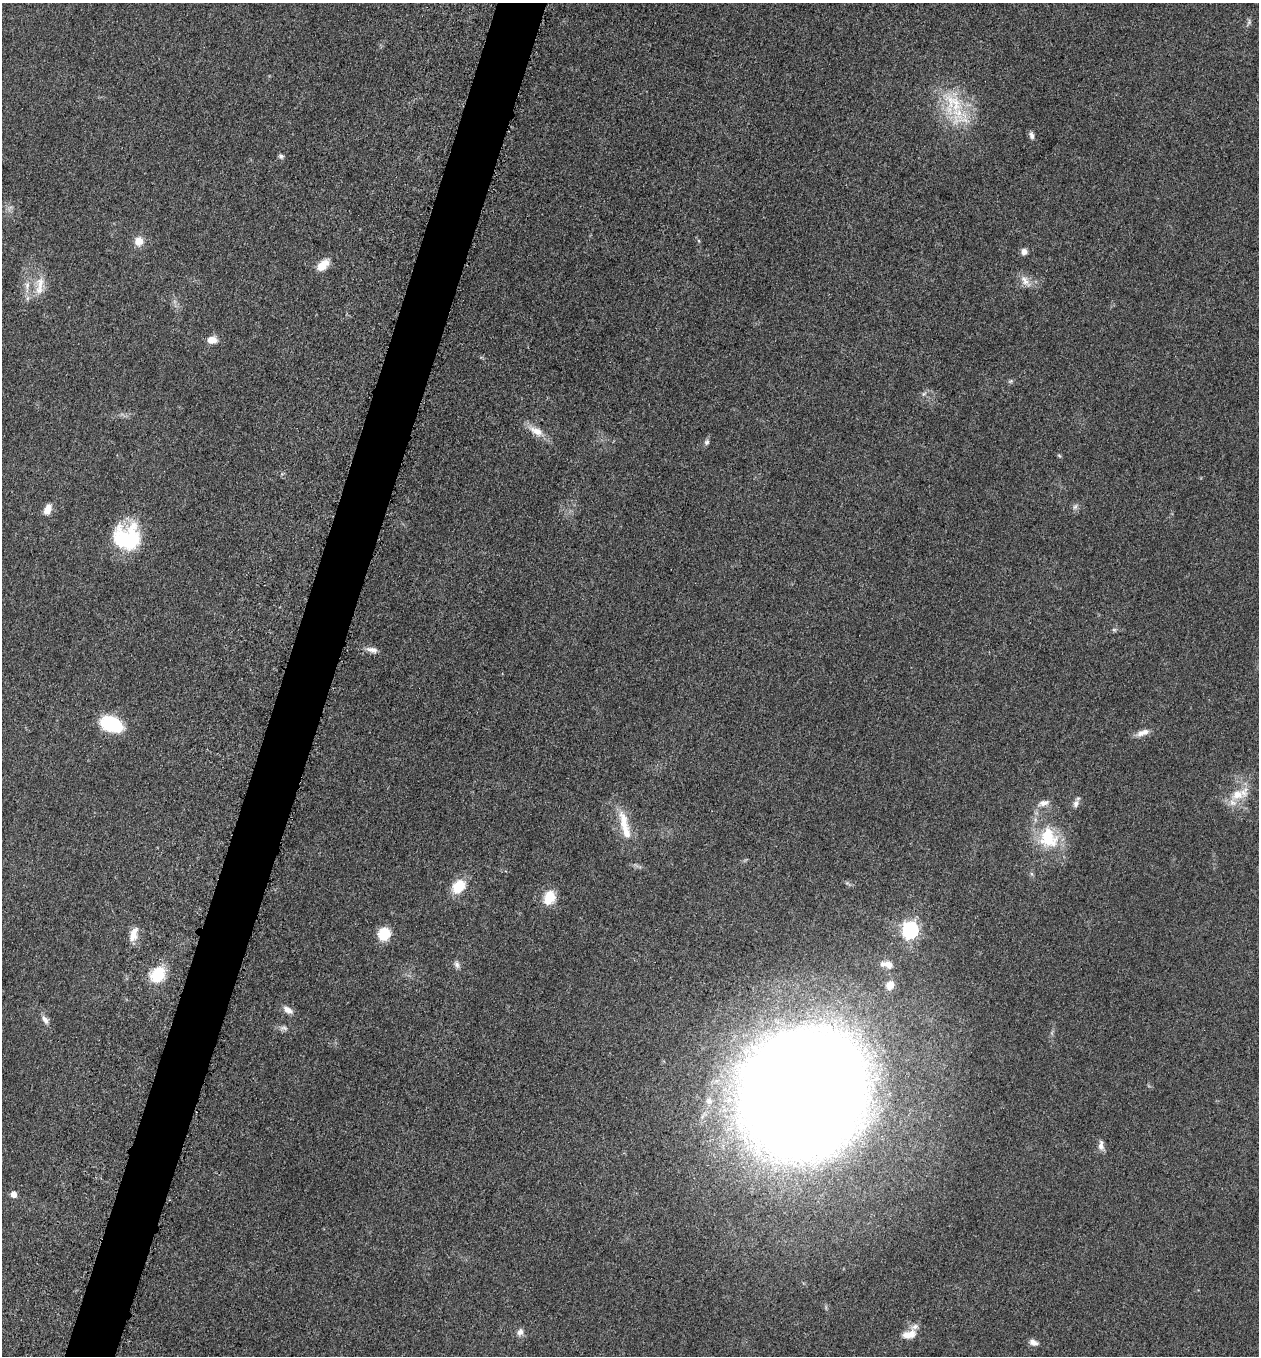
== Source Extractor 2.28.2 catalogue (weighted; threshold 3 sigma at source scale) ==
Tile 7 of 4 x 4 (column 3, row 2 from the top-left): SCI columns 2713-3969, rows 2723-4076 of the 5506 x 5461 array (HDU 1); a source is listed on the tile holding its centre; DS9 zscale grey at full resolution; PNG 1261 x 1358 px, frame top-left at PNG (2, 3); no overlay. Shown black and unused: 4% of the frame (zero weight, under 3 of 5 exposures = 4% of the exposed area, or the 3 px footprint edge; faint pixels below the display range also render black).
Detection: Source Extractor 2.28.2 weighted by HDU 2 'WHT'; one run over the whole footprint, this tile lists its part. Background 0.0603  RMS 0.0062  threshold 0.0277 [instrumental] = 3 sigma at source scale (4.5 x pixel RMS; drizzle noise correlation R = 1.50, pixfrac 1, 0.05/0.05 arcsec/px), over >= 5 px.
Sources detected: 52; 1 inside a brighter object's white glare — not listed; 2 inside a brighter listed object's ellipse — not listed separately; the other 49 listed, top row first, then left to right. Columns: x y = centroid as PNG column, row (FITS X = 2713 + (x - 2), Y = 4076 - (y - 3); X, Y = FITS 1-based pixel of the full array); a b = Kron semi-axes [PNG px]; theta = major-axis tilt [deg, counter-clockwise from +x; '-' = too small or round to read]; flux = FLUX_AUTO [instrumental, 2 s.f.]
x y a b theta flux
1249 22 10 5 72 1.5
953 103 70 28 -66 40
1032 135 9 6 -76 2.3
281 156 7 6 - 1.5
139 241 9 9 - 7.6
699 241 5 3 - 0.67
1024 252 6 6 - 3.7
323 265 17 9 43 8.5
1025 281 21 9 -52 5.9
27 286 19 6 87 5
40 286 30 11 83 9.9
211 340 12 8 3 6
1011 381 7 6 - 1.2
924 394 8 6 22 1.6
536 431 24 10 -27 8.6
707 442 8 6 71 1.7
1059 456 6 4 -31 0.81
1075 507 8 6 72 1.9
47 509 13 7 68 6.2
124 539 35 26 89 40
1114 630 7 4 0 1.1
372 650 16 7 -13 3.8
111 724 23 14 -22 34
1143 733 19 7 19 4.8
1237 795 21 15 22 13
1043 803 16 8 16 4.3
1076 804 11 7 63 2.9
625 825 46 11 -76 18
1049 838 33 27 -68 33
1032 874 6 4 -70 1
459 886 14 10 46 19
549 897 16 13 69 12
910 930 7 7 - 200
133 934 20 10 72 7.5
384 934 11 10 - 20
457 964 11 6 -69 2.3
888 965 13 10 -24 5.7
157 975 11 9 52 34
890 985 10 8 62 7.7
288 1010 14 7 -36 4.3
45 1020 13 6 -56 3.2
283 1028 12 7 -3 2.5
804 1093 79 74 65 3400
709 1101 9 8 - 2.9
1101 1145 13 7 -86 3.3
13 1194 5 5 - 5.6
520 1332 9 8 - 3.1
909 1334 19 10 13 7.6
1033 1342 11 7 -18 3.4